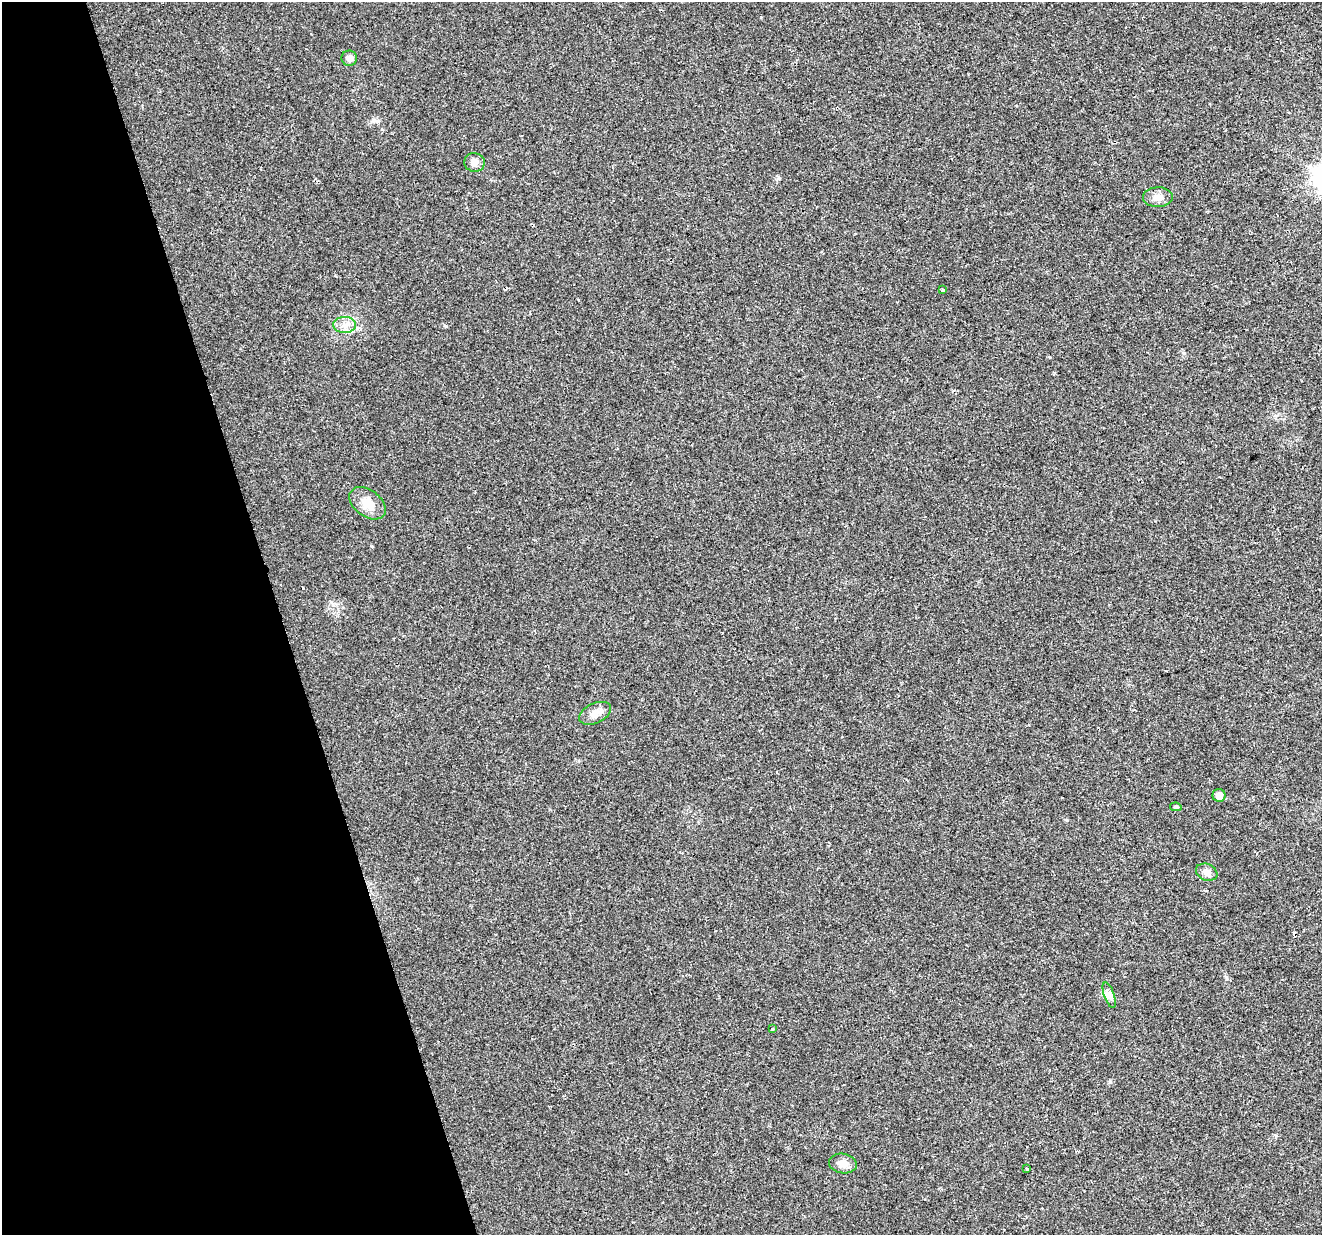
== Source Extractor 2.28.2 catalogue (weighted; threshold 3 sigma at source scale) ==
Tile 5 of 4 x 4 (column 1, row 2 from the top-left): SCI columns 1-1320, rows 2523-3755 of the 5284 x 5097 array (HDU 1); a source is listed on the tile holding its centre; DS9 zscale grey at full resolution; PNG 1324 x 1237 px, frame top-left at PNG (2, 2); each listed source drawn as its Kron ellipse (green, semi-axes under 4 px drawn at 4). Shown black and unused: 21% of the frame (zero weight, under 2 of 3 exposures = <1% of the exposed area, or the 3 px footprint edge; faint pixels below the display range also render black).
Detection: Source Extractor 2.28.2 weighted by HDU 2 'WHT'; one run over the whole footprint, this tile lists its part. Background 0.0261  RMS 0.0056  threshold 0.0253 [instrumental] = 3 sigma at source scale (4.5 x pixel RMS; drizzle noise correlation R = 1.50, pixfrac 1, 0.0396/0.0396 arcsec/px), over >= 5 px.
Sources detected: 16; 2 cosmic-ray / hot-pixel residue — neither listed nor drawn; the other 14 listed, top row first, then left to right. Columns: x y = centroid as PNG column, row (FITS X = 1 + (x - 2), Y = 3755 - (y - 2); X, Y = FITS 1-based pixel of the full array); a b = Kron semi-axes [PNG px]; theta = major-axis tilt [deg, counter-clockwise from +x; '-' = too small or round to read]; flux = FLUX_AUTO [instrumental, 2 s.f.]
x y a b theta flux
349 58 7 7 - 3.2
474 162 10 9 - 3.2
1158 197 15 10 1 4.7
943 290 3 3 - 2.5
345 325 11 8 2 4
367 503 20 13 -37 8.2
595 713 17 10 25 4.9
1219 795 6 6 - 3.6
1176 807 6 4 -8 1
1207 872 11 8 -23 2.7
1109 995 13 5 -71 2.5
772 1029 3 3 - 4
843 1164 14 9 -9 4.2
1027 1169 3 2 - 0.47
Unlisted compact peaks at least as high as the median listed source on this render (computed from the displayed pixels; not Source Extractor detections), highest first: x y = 779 178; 446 326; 1226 977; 1184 353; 371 546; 1110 1082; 1067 820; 1050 357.